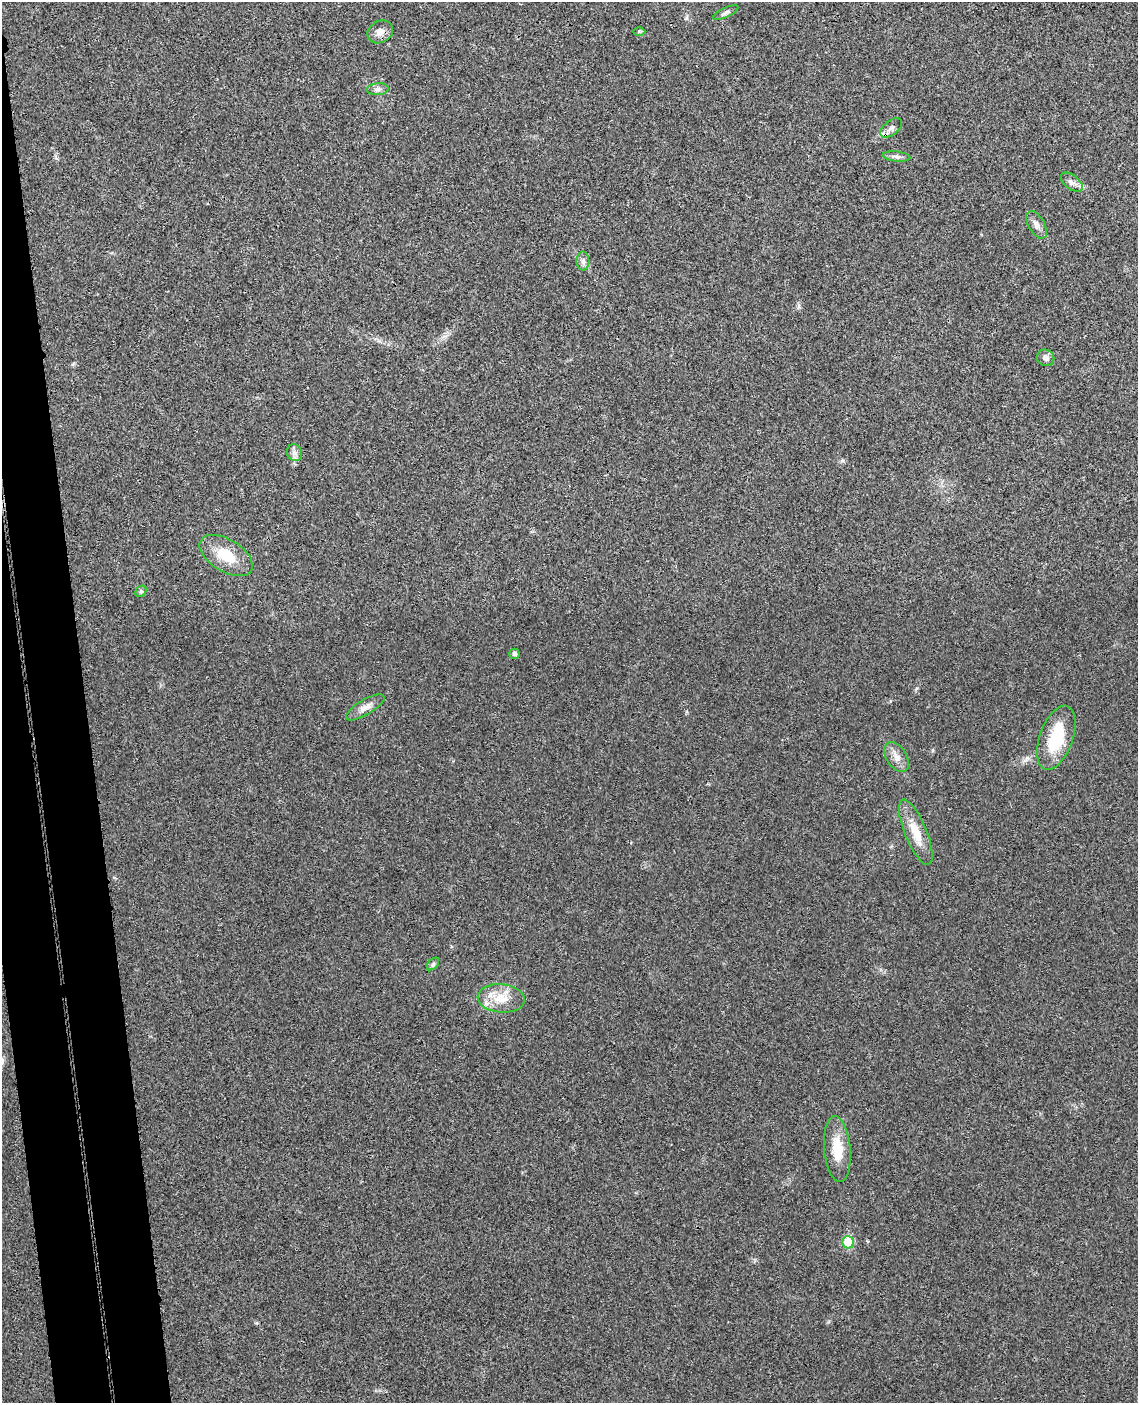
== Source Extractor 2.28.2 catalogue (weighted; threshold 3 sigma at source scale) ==
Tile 7 of 4 x 3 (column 3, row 2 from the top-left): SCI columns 2327-3462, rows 1540-2940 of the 4656 x 4585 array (HDU 1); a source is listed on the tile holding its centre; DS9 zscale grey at full resolution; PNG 1140 x 1405 px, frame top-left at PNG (2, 2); each listed source drawn as its Kron ellipse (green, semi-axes under 4 px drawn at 4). Shown black and unused: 6% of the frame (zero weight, under 3 of 4 exposures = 6% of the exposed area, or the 3 px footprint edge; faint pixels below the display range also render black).
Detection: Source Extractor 2.28.2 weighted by HDU 2 'WHT'; one run over the whole footprint, this tile lists its part. Background 0.0216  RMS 0.0044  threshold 0.0196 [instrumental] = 3 sigma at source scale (4.5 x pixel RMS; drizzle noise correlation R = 1.50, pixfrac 1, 0.05/0.05 arcsec/px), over >= 5 px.
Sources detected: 23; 1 inside a brighter listed object's ellipse — not listed separately; the other 22 listed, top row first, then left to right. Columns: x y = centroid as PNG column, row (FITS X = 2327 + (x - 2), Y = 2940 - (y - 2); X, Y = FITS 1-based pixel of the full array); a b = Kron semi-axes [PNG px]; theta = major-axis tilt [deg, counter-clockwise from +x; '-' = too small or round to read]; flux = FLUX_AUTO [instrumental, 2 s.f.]
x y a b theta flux
726 13 14 4 26 1.3
639 31 6 4 0 0.53
380 32 13 11 31 3.3
378 89 11 6 5 1.6
891 128 13 7 40 2.1
897 157 14 5 -6 1.5
1072 182 13 7 -38 2.2
1036 225 15 8 -60 2.5
583 261 9 6 -89 1.5
1046 358 9 8 - 2.1
294 453 8 7 - 1.7
226 556 29 16 -32 12
141 591 6 5 - 0.73
514 654 5 5 - 1.3
365 707 22 7 31 3.6
1056 738 33 16 70 19
896 757 16 10 -57 3.6
916 832 35 11 -68 9.4
433 964 7 4 46 0.85
501 998 24 14 -5 8.8
837 1149 33 13 -85 11
848 1242 6 6 - 14